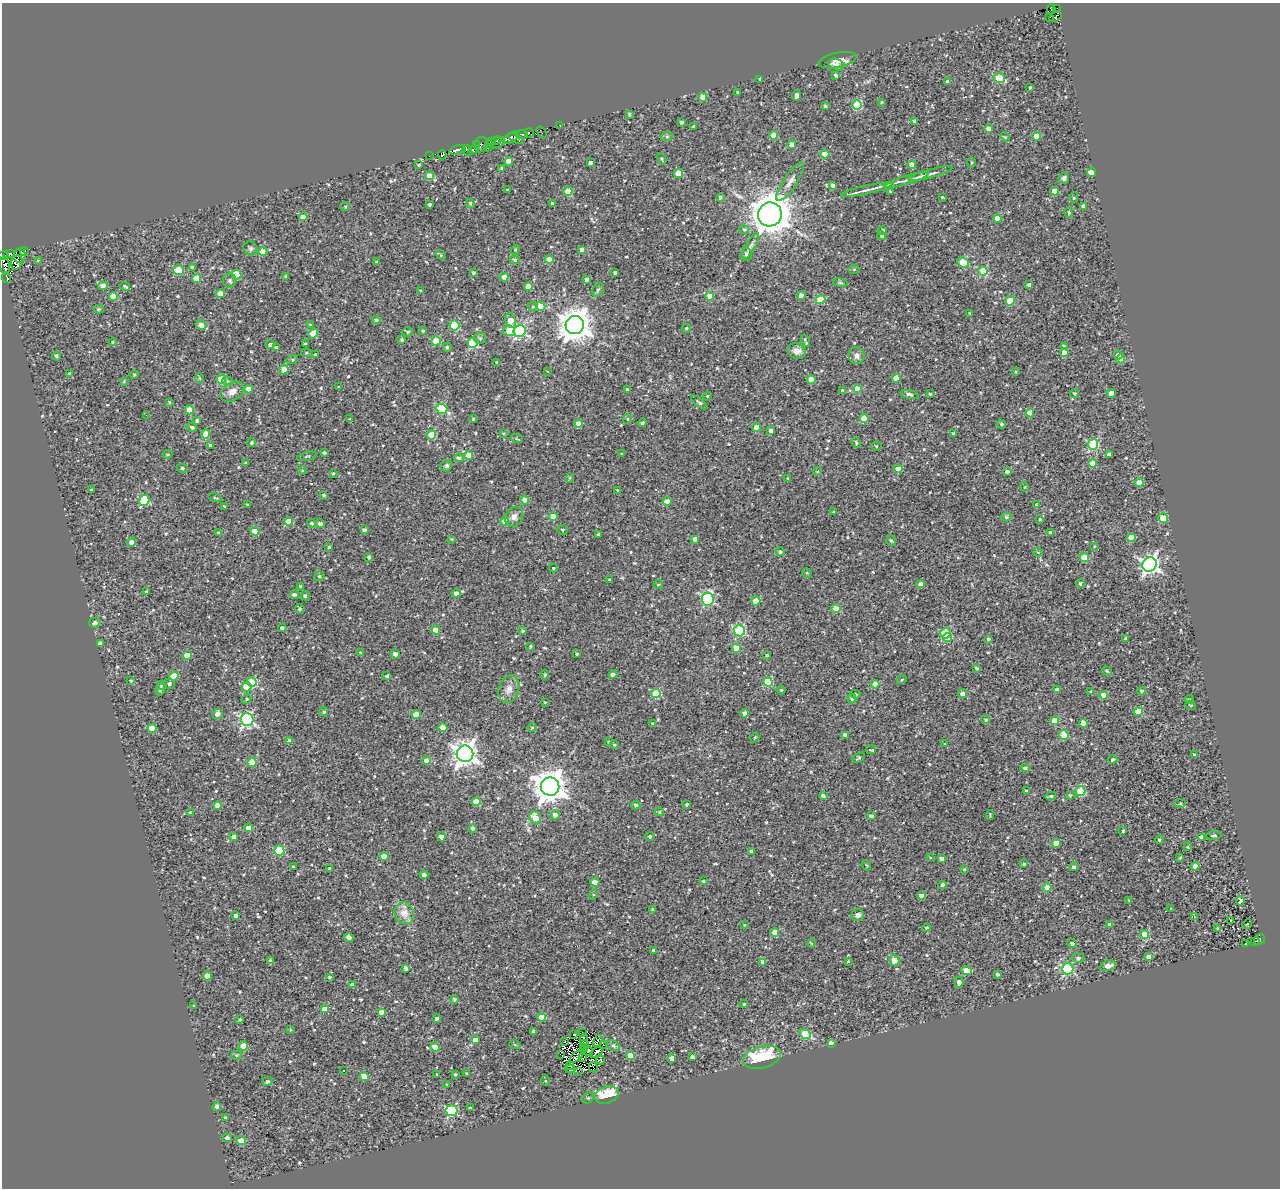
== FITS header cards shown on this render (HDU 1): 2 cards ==
NAXIS1  =                 1278
NAXIS2  =                 1186

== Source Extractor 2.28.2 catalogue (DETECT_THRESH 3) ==
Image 1278 x 1186 px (HDU 1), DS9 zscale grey, 1 PNG px = 1 image px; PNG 1282 x 1190 px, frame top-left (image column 1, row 1186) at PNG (2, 3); each listed source drawn as its Kron ellipse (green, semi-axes under 4 px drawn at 4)
Background 0.718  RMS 0.67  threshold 2.02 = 3 sigma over >= 5 px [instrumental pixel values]
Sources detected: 637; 6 with non-positive FLUX_AUTO (blend fragments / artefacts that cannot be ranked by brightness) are neither listed nor drawn; of the other 631, the 500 brightest by FLUX_AUTO listed and drawn (131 fainter detections omitted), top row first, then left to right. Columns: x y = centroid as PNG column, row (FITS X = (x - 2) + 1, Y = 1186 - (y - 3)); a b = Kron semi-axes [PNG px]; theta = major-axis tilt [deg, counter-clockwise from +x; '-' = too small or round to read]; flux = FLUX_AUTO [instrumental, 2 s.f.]
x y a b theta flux
1057 8 3 2 - 140
1051 9 5 2 - 410
1055 16 7 5 35 700
1049 18 3 2 - 85
838 60 19 7 12 440
836 64 8 5 -22 150
836 75 4 3 - 82
999 78 5 5 - 1900
760 79 3 3 - 68
948 82 3 3 - 120
1030 88 3 2 - 65
738 92 3 3 - 76
796 96 5 3 - 180
703 97 4 4 - 640
881 102 3 2 - 46
857 105 5 5 - 2300
825 106 3 3 - 79
629 114 3 3 - 79
914 121 4 3 - 140
682 122 3 3 - 110
560 125 3 2 - 100
693 126 3 3 - 62
989 129 4 4 - 330
541 132 6 2 -55 200
529 133 5 3 - 1600
522 134 6 3 -2 490
773 135 4 4 - 750
667 136 6 4 18 64
1036 136 4 4 - 610
1005 137 5 3 - 42
511 138 9 4 29 1700
515 138 8 3 -28 950
496 140 5 3 - 550
491 141 4 3 - 130
499 143 7 3 46 330
477 145 3 2 - 170
481 145 8 6 75 550
792 145 4 4 - 450
488 146 5 3 - 80
474 149 5 4 - 320
457 150 8 3 17 4100
467 150 5 3 - 250
825 154 4 4 - 730
442 155 4 3 - 150
429 156 2 2 - 50
662 159 6 4 -62 64
509 161 4 4 - 580
591 162 3 3 - 140
971 163 5 3 - 45
418 165 3 2 - 42
912 165 4 4 - 550
502 168 3 3 - 67
1091 172 4 4 - 480
678 173 4 4 - 820
931 174 22 4 15 240
429 176 4 4 - 520
1064 178 5 5 - 100
907 180 23 4 17 310
790 182 22 6 57 310
833 185 4 3 - 140
508 190 3 3 - 76
867 190 27 4 12 350
568 191 4 4 - 860
890 191 4 3 - 54
1055 191 4 4 - 540
720 197 3 3 - 110
942 197 3 3 - 59
1074 198 5 4 - 65
470 203 5 3 - 50
553 203 3 3 - 120
429 204 3 3 - 99
1083 206 4 4 - 250
345 207 4 4 - 51
1069 213 5 4 - 52
770 214 12 12 - 110000
303 217 4 4 - 400
998 218 4 4 - 680
744 230 5 4 - 63
883 231 4 4 - 120
882 236 4 4 - 120
750 247 15 5 58 190
250 248 7 6 - 100
582 249 4 4 - 190
515 250 5 3 - 48
24 252 4 3 - 290
263 252 4 4 - 760
10 253 3 2 - 290
746 254 6 5 - 110
19 255 7 6 - 330
441 255 5 4 - 59
4 256 5 3 - 490
38 260 4 3 - 49
515 260 5 4 - 62
549 260 4 4 - 580
376 261 4 3 - 45
17 262 7 5 64 160
963 262 6 4 -25 890
5 266 9 5 -83 590
192 267 3 3 - 70
854 269 5 3 - 50
178 270 5 5 - 1600
983 271 4 4 - 1400
473 273 3 3 - 84
615 273 3 3 - 74
236 275 5 4 - 1600
286 276 3 3 - 48
504 277 4 4 - 520
7 278 5 2 - 330
197 278 4 4 - 880
587 279 4 4 - 130
230 281 7 6 - 120
840 283 7 3 -9 66
1029 285 4 3 - 110
103 286 4 4 - 320
125 286 5 3 - 81
528 286 4 4 - 630
598 290 7 5 58 75
420 291 4 3 - 47
221 294 4 4 - 650
801 295 4 4 - 210
710 296 4 4 - 570
113 297 4 4 - 620
820 299 5 4 - 1400
1010 301 5 4 - 1300
540 306 5 4 - 640
533 307 5 3 - 48
99 309 5 4 - 84
970 313 3 3 - 89
376 320 4 3 - 97
510 320 7 5 -72 540
201 325 5 4 - 510
310 325 4 4 - 43
454 325 5 5 - 2200
575 325 9 9 - 78000
686 328 4 4 - 55
423 331 4 4 - 76
509 331 6 5 - 960
520 331 6 6 - 7400
408 332 5 4 - 69
313 333 5 4 - 680
480 338 6 6 - 89
401 340 3 3 - 78
436 341 4 4 - 1100
805 341 6 3 -70 71
113 342 4 3 - 44
473 343 5 5 - 2600
305 344 4 3 - 93
270 345 4 4 - 120
447 347 4 4 - 63
1064 347 4 4 - 110
276 348 4 4 - 170
797 351 9 7 -21 330
306 353 5 4 - 54
1064 353 4 4 - 650
315 355 3 3 - 83
1118 355 4 4 - 450
56 356 4 3 - 75
856 356 8 8 - 220
1120 359 4 4 - 620
292 360 6 4 17 64
497 362 3 3 - 100
284 369 5 4 - 440
547 371 3 3 - 110
1015 372 3 3 - 42
69 374 4 3 - 72
134 375 5 3 - 44
200 378 5 3 - 45
896 378 4 4 - 600
221 379 4 4 - 1100
811 379 4 4 - 730
124 381 4 3 - 49
228 381 6 4 -21 68
339 387 3 3 - 55
249 389 4 4 - 390
857 389 4 4 - 670
627 390 3 3 - 49
842 390 3 3 - 54
232 392 12 9 32 300
1074 393 4 4 - 75
1111 393 4 4 - 420
910 394 9 4 -12 150
930 394 3 3 - 58
707 396 4 4 - 42
169 402 4 3 - 45
699 402 10 4 -37 83
442 409 6 5 - 2500
189 410 4 4 - 890
1030 413 4 4 - 790
146 415 2 2 - 150
864 418 4 4 - 950
350 419 4 3 - 45
473 419 3 3 - 52
627 419 5 4 - 55
197 421 4 3 - 110
578 423 4 4 - 380
642 423 4 3 - 92
1001 424 4 4 - 78
192 427 5 4 - 120
757 427 4 4 - 650
771 431 4 4 - 270
206 434 4 4 - 920
503 434 4 3 - 45
954 434 4 4 - 180
431 435 4 4 - 1300
517 439 6 3 -19 51
252 443 4 4 - 77
856 443 5 4 - 71
1093 444 5 5 - 3400
211 445 3 3 - 98
876 446 5 4 - 69
324 453 3 3 - 77
167 454 5 4 - 58
621 454 3 3 - 45
1109 454 4 4 - 140
469 455 4 4 - 650
307 456 10 2 15 49
459 458 5 4 - 130
246 463 3 3 - 54
1093 463 4 4 - 750
446 466 6 5 - 120
182 468 5 4 - 80
898 469 4 4 - 680
302 470 4 3 - 43
817 471 4 4 - 54
1007 471 4 3 - 130
333 473 3 3 - 51
570 478 4 4 - 49
788 478 3 3 - 54
1139 483 4 4 - 850
1025 487 4 4 - 44
91 490 4 3 - 44
618 491 3 3 - 93
324 495 4 3 - 60
215 498 7 3 -12 48
144 500 6 5 - 2100
525 500 4 4 - 530
667 501 4 4 - 570
1036 504 3 2 - 44
247 505 3 2 - 48
225 507 4 3 - 62
834 512 3 2 - 57
514 517 10 8 58 250
553 517 4 4 - 740
1006 517 5 4 - 88
1163 518 5 4 - 1100
1040 519 3 2 - 45
288 521 4 4 - 630
505 521 4 4 - 600
312 523 5 4 - 73
320 524 5 4 - 130
364 530 4 4 - 140
562 530 6 4 0 63
255 531 4 4 - 630
1050 532 4 3 - 47
218 533 3 2 - 47
598 535 3 3 - 91
1131 537 4 4 - 730
452 539 4 3 - 43
695 539 4 3 - 250
891 541 5 5 - 85
131 542 4 4 - 210
1095 546 4 3 - 50
329 547 3 3 - 52
780 552 4 4 - 100
1038 552 5 3 - 44
369 557 4 3 - 79
1085 558 4 4 - 1400
1149 564 7 7 - 16000
553 568 4 4 - 54
807 573 5 4 - 45
319 576 5 5 - 88
609 580 3 3 - 59
1080 583 4 4 - 92
920 584 4 4 - 190
658 585 5 3 - 43
301 586 3 3 - 84
146 592 4 3 - 73
456 593 5 4 - 150
294 594 4 4 - 110
305 596 4 4 - 94
708 599 6 6 - 5300
756 601 4 4 - 900
300 609 5 5 - 76
836 609 4 4 - 930
95 623 6 5 - 110
282 628 4 3 - 88
436 630 4 4 - 550
523 631 3 3 - 55
740 631 5 5 - 4300
945 634 5 5 - 2300
948 637 4 4 - 950
988 639 4 3 - 87
1126 639 4 3 - 170
100 644 4 4 - 250
530 646 3 3 - 59
736 648 4 4 - 600
360 653 3 3 - 67
395 654 4 4 - 150
577 654 3 3 - 65
187 655 4 4 - 790
767 655 3 3 - 59
976 668 4 3 - 73
1107 671 5 4 - 44
613 674 5 3 - 180
545 675 4 4 - 68
174 676 4 4 - 920
387 676 3 3 - 70
902 679 5 3 - 42
131 680 3 2 - 54
252 682 5 4 - 1700
768 682 5 4 - 1800
169 684 6 5 - 120
875 684 4 4 - 530
162 685 4 4 - 64
247 687 5 4 - 840
160 689 7 4 76 94
509 689 14 10 73 320
781 690 4 4 - 51
1057 690 4 4 - 280
1141 691 4 4 - 87
1091 692 4 3 - 67
656 693 5 4 - 2500
855 694 5 4 - 64
963 694 4 4 - 350
1104 695 4 4 - 620
247 699 5 4 - 59
852 699 5 4 - 87
1189 699 4 4 - 49
545 702 3 3 - 43
1190 705 5 4 - 68
324 712 4 4 - 64
1138 712 4 4 - 1300
744 713 4 4 - 170
217 714 5 5 - 260
416 714 4 4 - 550
247 720 6 6 - 7900
986 720 4 4 - 70
1055 721 4 4 - 770
1083 723 4 4 - 550
653 724 4 4 - 90
532 727 4 4 - 49
152 728 4 4 - 700
443 728 4 4 - 780
845 735 4 3 - 200
1064 735 5 4 - 1100
755 737 5 3 - 46
289 741 4 4 - 120
609 742 3 3 - 55
945 744 3 3 - 46
614 745 4 4 - 66
871 750 5 3 - 93
465 754 8 8 - 37000
1194 755 3 3 - 67
858 758 7 4 32 67
1113 759 4 3 - 89
427 761 4 4 - 460
252 762 4 4 - 940
1025 768 4 4 - 100
550 787 9 9 - 81000
1026 791 3 3 - 59
1080 791 5 5 - 2100
1070 795 4 4 - 62
823 796 4 4 - 150
1051 796 5 4 - 85
476 802 4 4 - 780
1180 803 5 4 - 47
686 804 3 3 - 59
217 805 4 4 - 500
636 805 4 3 - 67
660 812 4 4 - 66
191 813 4 4 - 110
555 815 4 4 - 240
990 815 5 3 - 46
871 816 4 3 - 160
535 818 7 5 -60 670
248 828 4 4 - 340
472 828 3 3 - 130
1123 831 3 3 - 76
650 836 4 4 - 86
1214 836 8 4 3 75
234 837 4 4 - 220
441 837 4 4 - 340
1201 837 4 4 - 230
1159 840 4 4 - 76
1056 843 4 4 - 850
1188 847 4 3 - 44
279 851 5 5 - 2100
751 851 3 3 - 96
384 856 4 4 - 620
931 858 4 4 - 45
941 858 4 3 - 170
1180 858 4 3 - 47
1024 864 4 3 - 79
866 865 5 3 - 42
293 866 3 2 - 42
1195 866 4 4 - 660
1074 867 4 4 - 92
330 868 3 3 - 120
964 869 4 3 - 50
424 875 4 3 - 130
704 881 4 3 - 51
595 882 4 4 - 660
942 885 4 3 - 140
1047 887 4 4 - 990
593 895 5 4 - 54
921 896 4 4 - 230
1129 900 4 3 - 45
1240 901 5 4 - 230
652 909 3 2 - 47
1171 909 3 3 - 42
404 913 11 9 -66 490
858 915 6 6 - 170
235 916 4 3 - 130
1195 917 3 2 - 73
1231 920 3 2 - 110
1110 924 4 4 - 210
1247 924 5 4 - 52
744 925 4 4 - 44
926 928 4 4 - 74
1217 928 3 2 - 44
775 933 4 4 - 570
1145 935 4 4 - 1400
349 938 4 4 - 300
1259 939 6 5 - 97
1255 942 5 2 - 130
811 943 4 3 - 50
1072 943 5 4 - 120
1246 944 3 2 - 49
653 950 3 3 - 48
1149 957 4 4 - 280
1078 958 6 4 -7 91
894 960 6 5 - 560
270 961 4 3 - 90
848 961 3 3 - 46
763 962 4 4 - 200
1108 966 8 5 15 240
406 968 4 4 - 170
1068 969 5 5 - 5400
966 971 5 4 - 660
998 974 3 3 - 73
207 976 4 4 - 500
329 977 4 3 - 59
959 982 5 5 - 180
352 985 4 4 - 210
454 999 3 3 - 68
744 1004 4 3 - 53
194 1006 4 3 - 43
325 1009 4 4 - 640
381 1012 4 4 - 250
542 1017 4 4 - 850
240 1019 4 3 - 57
437 1019 4 3 - 110
290 1030 4 3 - 47
533 1031 3 3 - 72
582 1033 2 2 - 42
574 1034 3 2 - 74
805 1034 6 4 -27 1600
584 1039 5 4 - 55
476 1040 4 4 - 430
598 1041 6 3 65 83
564 1042 3 2 - 62
831 1043 4 3 - 380
515 1045 5 3 - 44
584 1045 5 4 - 46
603 1045 4 3 - 120
243 1046 4 4 - 600
613 1046 7 5 -30 90
435 1047 5 4 - 560
584 1050 3 2 - 73
588 1051 5 4 - 190
597 1052 7 4 35 250
560 1054 4 2 - 71
236 1055 5 4 - 60
630 1056 4 4 - 950
576 1057 8 3 41 65
692 1057 4 3 - 100
762 1057 19 11 15 3100
582 1058 3 2 - 42
672 1058 4 4 - 300
601 1060 4 3 - 62
570 1066 4 2 - 73
593 1067 5 2 - 72
570 1069 5 3 - 100
344 1071 3 2 - 66
579 1071 2 2 - 59
467 1073 3 3 - 53
437 1074 3 2 - 42
455 1074 3 3 - 52
364 1077 4 4 - 630
267 1081 5 4 - 99
546 1081 5 3 - 43
447 1084 3 2 - 42
607 1095 12 8 17 1900
588 1098 6 5 - 58
217 1106 4 4 - 210
470 1108 3 3 - 68
451 1111 6 5 - 4200
225 1118 4 3 - 53
227 1138 4 4 - 170
241 1141 5 4 - 710
At the frame edge (FLAGS 8, measured only in part): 1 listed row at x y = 4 256
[131 fainter detections neither listed nor drawn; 6 non-positive-flux detections neither listed nor drawn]